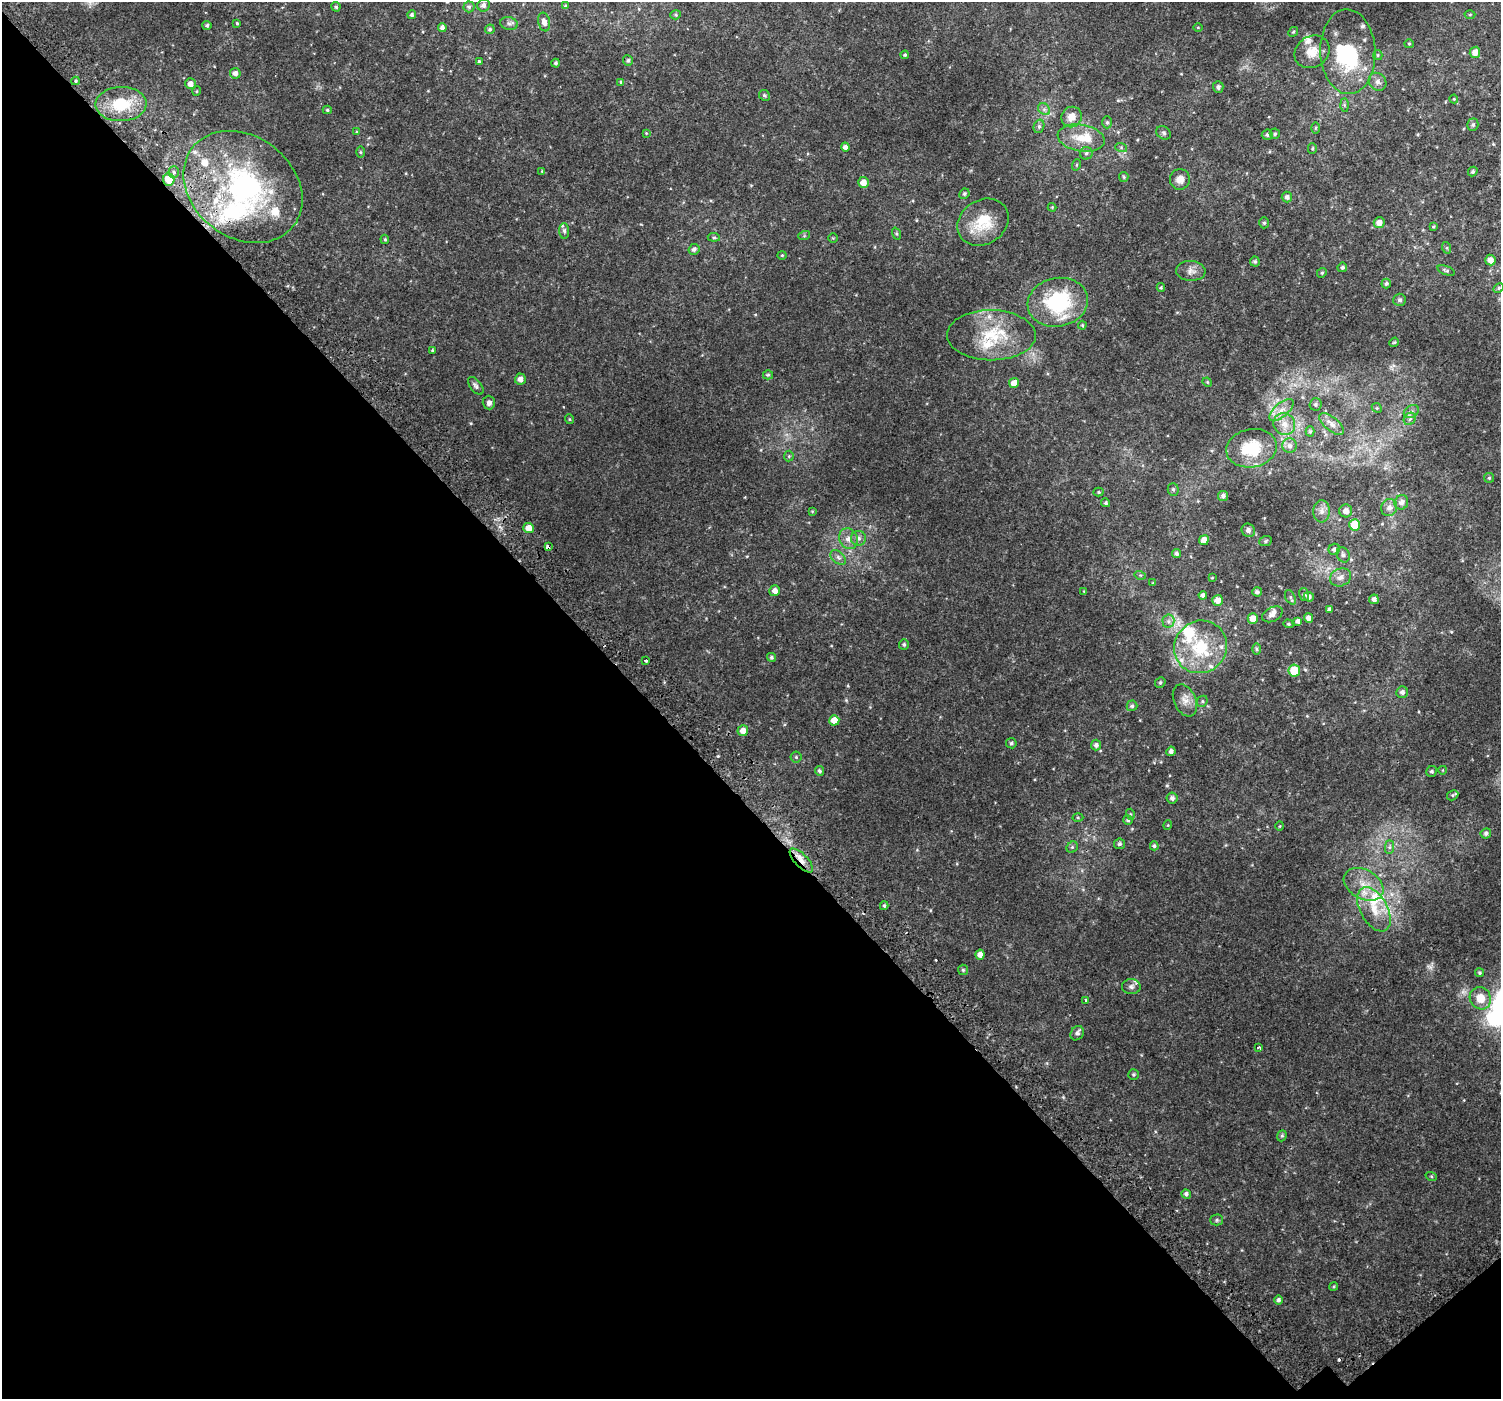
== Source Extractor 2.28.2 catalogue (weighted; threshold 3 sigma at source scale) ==
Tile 14 of 4 x 4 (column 2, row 4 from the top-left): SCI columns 1561-3059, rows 210-1606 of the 6106 x 6071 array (HDU 1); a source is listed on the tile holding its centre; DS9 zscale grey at full resolution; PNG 1503 x 1401 px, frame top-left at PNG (2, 2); each listed source drawn as its Kron ellipse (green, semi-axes under 4 px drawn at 4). Shown black and unused: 44% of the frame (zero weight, under 2 of 3 exposures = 3% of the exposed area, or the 3 px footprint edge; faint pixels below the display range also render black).
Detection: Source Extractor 2.28.2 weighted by HDU 2 'WHT'; one run over the whole footprint, this tile lists its part. Background 0.0101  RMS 0.0049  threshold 0.0222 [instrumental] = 3 sigma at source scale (4.5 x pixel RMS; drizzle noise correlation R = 1.50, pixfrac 1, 0.0396/0.0396 arcsec/px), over >= 5 px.
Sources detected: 234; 1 inside a brighter object's white glare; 3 cosmic-ray / hot-pixel residue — neither listed nor drawn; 26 inside a brighter listed object's ellipse — not listed separately; the other 204 listed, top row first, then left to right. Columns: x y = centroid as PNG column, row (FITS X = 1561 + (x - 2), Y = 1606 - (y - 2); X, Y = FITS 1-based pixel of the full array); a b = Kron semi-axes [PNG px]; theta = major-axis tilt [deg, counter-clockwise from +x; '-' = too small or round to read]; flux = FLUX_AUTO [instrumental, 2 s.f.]
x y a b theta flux
484 5 6 6 - 1.7
565 6 4 3 - 0.63
336 7 5 4 - 0.88
469 7 5 5 - 0.83
412 15 4 4 - 1
676 15 5 4 - 0.6
1470 15 5 3 - 0.42
544 22 9 5 -78 2.7
237 23 3 2 - 0.46
509 23 9 6 -11 1.2
207 25 4 4 - 0.91
1198 27 5 3 - 0.4
442 28 4 4 - 1.6
490 29 5 4 - 0.82
1293 32 5 4 - 0.53
1409 44 5 4 - 0.5
1312 52 18 15 32 6.5
1348 52 42 27 -88 35
1475 52 5 5 - 3.2
905 55 4 4 - 0.66
1378 55 5 4 - 0.58
628 60 5 5 - 0.91
479 62 4 3 - 0.7
556 63 4 4 - 0.99
235 73 5 5 - 1.9
76 81 4 4 - 0.65
621 82 4 3 - 0.48
1377 82 9 8 - 2.1
190 84 5 5 - 2.5
1218 87 6 5 - 1.1
197 91 5 3 - 0.38
764 95 5 5 - 0.86
1454 99 4 4 - 0.44
121 104 25 17 2 17
1344 105 6 4 -89 0.74
1044 109 7 5 -44 1.2
327 110 4 4 - 0.72
1071 117 10 10 - 4.8
1107 122 6 5 - 0.84
1473 125 6 5 - 0.99
1039 126 7 5 75 1
1316 128 6 4 88 0.53
357 132 4 4 - 0.49
646 133 4 4 - 0.38
1164 133 8 6 -33 0.97
1275 134 5 5 - 0.79
1267 135 5 5 - 1.1
1081 138 24 13 -10 9.2
845 147 4 4 - 2.1
1121 147 6 4 -19 0.64
1312 148 5 4 - 0.64
360 152 5 3 - 0.51
1086 153 6 6 - 1.1
1076 165 6 3 71 0.53
542 171 4 4 - 0.36
1473 171 5 4 - 0.88
174 172 5 5 - 1
1124 177 5 4 - 0.64
1180 179 10 10 - 3.3
169 180 6 5 - 8.6
863 182 5 5 - 4
243 187 64 51 -38 94
964 194 5 5 - 0.89
1287 197 5 5 - 1.5
1052 207 4 4 - 0.44
983 222 27 22 32 14
1264 223 5 5 - 0.69
1379 223 5 5 - 3.1
1433 227 4 3 - 0.51
564 231 8 5 -88 1
896 234 6 4 -70 0.63
804 236 6 4 18 0.59
714 237 6 4 -6 0.67
833 238 5 5 - 0.53
385 239 5 4 - 0.62
1447 248 6 4 -71 0.62
694 249 5 5 - 1.3
782 255 4 4 - 0.49
1490 260 5 5 - 3.4
1255 261 5 5 - 0.73
1342 267 5 4 - 1
1446 270 9 4 -19 0.9
1191 271 15 10 -3 2.9
1322 273 5 4 - 0.64
1386 283 5 4 - 0.93
1161 288 4 4 - 0.56
1499 288 5 4 - 0.71
1400 300 6 6 - 1.2
1058 302 30 24 11 36
1082 325 4 4 - 0.52
991 335 44 25 -1 24
1394 342 5 4 - 0.56
432 350 3 3 - 0.4
768 375 5 4 - 0.67
520 379 5 5 - 2.4
1207 382 5 4 - 0.45
1014 383 5 5 - 4.9
476 386 10 5 -52 1.5
489 403 7 6 - 1.5
1315 404 6 6 - 0.89
1377 408 5 4 - 0.56
1281 410 15 7 41 3.5
1411 411 8 6 33 1.5
569 419 5 3 - 0.43
1410 419 7 5 46 1.2
1284 424 11 10 - 4
1332 424 15 7 -40 2.9
1310 431 5 4 - 0.67
1290 446 7 7 - 1.8
1251 448 25 19 10 16
789 456 5 5 - 0.57
1489 478 5 4 - 0.59
1173 489 6 5 - 0.85
1099 492 5 4 - 0.56
1223 496 5 5 - 1.3
1401 502 7 6 - 2.2
1106 503 5 4 - 0.76
1389 508 9 8 - 2.5
812 511 4 4 - 0.41
1322 511 11 8 86 2.7
1346 511 6 6 - 2.5
1355 525 5 5 - 12
529 528 5 5 - 4.4
1248 530 7 6 - 1.6
859 538 7 7 - 1.6
848 539 10 9 - 3.3
1204 540 5 4 - 3.3
1266 541 6 5 - 0.72
548 547 4 3 - 3.9
1334 549 6 5 - 1.4
1176 554 5 4 - 1
1343 555 8 6 -65 1.4
838 557 9 5 -41 1.5
1140 575 6 3 -16 0.53
1340 577 11 8 25 2.7
1212 578 4 2 - 0.33
1153 583 3 3 - 0.44
775 591 5 5 - 2.5
1084 591 4 3 - 0.34
1257 592 5 4 - 1.2
1203 595 4 4 - 1.1
1304 595 6 5 - 0.81
1290 597 8 5 -62 0.85
1309 597 5 4 - 1.4
1374 599 5 5 - 1.6
1218 600 5 5 - 3.8
1329 609 4 3 - 0.96
1272 614 11 7 26 2.1
1253 618 5 5 - 3.8
1308 618 5 4 - 1.9
1168 621 6 6 - 1.5
1298 621 4 4 - 1.6
1288 624 5 4 - 0.62
904 644 5 5 - 0.81
1201 647 27 26 - 24
1256 649 6 4 -89 0.74
771 657 5 4 - 0.79
645 661 3 3 - 2.8
1294 671 6 6 - 11
1160 682 6 4 48 0.76
1402 692 6 5 - 1.6
1185 700 17 11 -66 4.1
1202 701 6 5 - 0.68
1132 706 5 5 - 0.87
834 720 5 5 - 6.3
743 731 5 5 - 3.2
1011 743 5 5 - 0.87
1096 745 5 5 - 1.4
1171 751 5 4 - 1.4
796 757 5 5 - 0.7
1443 770 4 3 - 0.31
819 771 5 4 - 0.87
1432 771 6 5 - 0.87
1453 795 6 4 30 0.65
1172 798 5 5 - 1.3
1130 814 5 3 - 0.44
1078 817 5 3 - 0.44
1128 820 5 4 - 0.69
1168 825 5 3 - 0.37
1280 826 5 3 - 0.4
1486 833 5 5 - 1.1
1120 844 5 5 - 0.99
1154 846 4 4 - 0.74
1072 847 6 5 - 0.75
1389 847 7 4 89 1
801 860 15 6 -46 3.8
1364 884 21 14 -29 9.1
884 906 4 3 - 0.72
1374 909 24 13 -60 11
980 954 5 4 - 2.8
963 970 5 5 - 0.6
1480 973 4 4 - 0.63
1131 987 9 7 -2 1.7
1480 998 11 10 - 6.5
1086 1000 4 3 - 1.9
1077 1033 7 6 - 1.4
1259 1048 4 3 - 0.93
1133 1075 5 5 - 0.69
1282 1136 6 4 69 0.72
1431 1176 6 3 -19 0.56
1186 1194 5 4 - 1.2
1217 1220 6 5 - 0.85
1334 1286 4 3 - 0.44
1278 1300 5 4 - 1.1
Overlapping masked pixels (flux is a lower limit): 3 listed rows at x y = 169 180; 548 547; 801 860
Unlisted compact peaks at least as high as the median listed source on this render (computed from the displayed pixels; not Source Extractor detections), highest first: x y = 718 756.